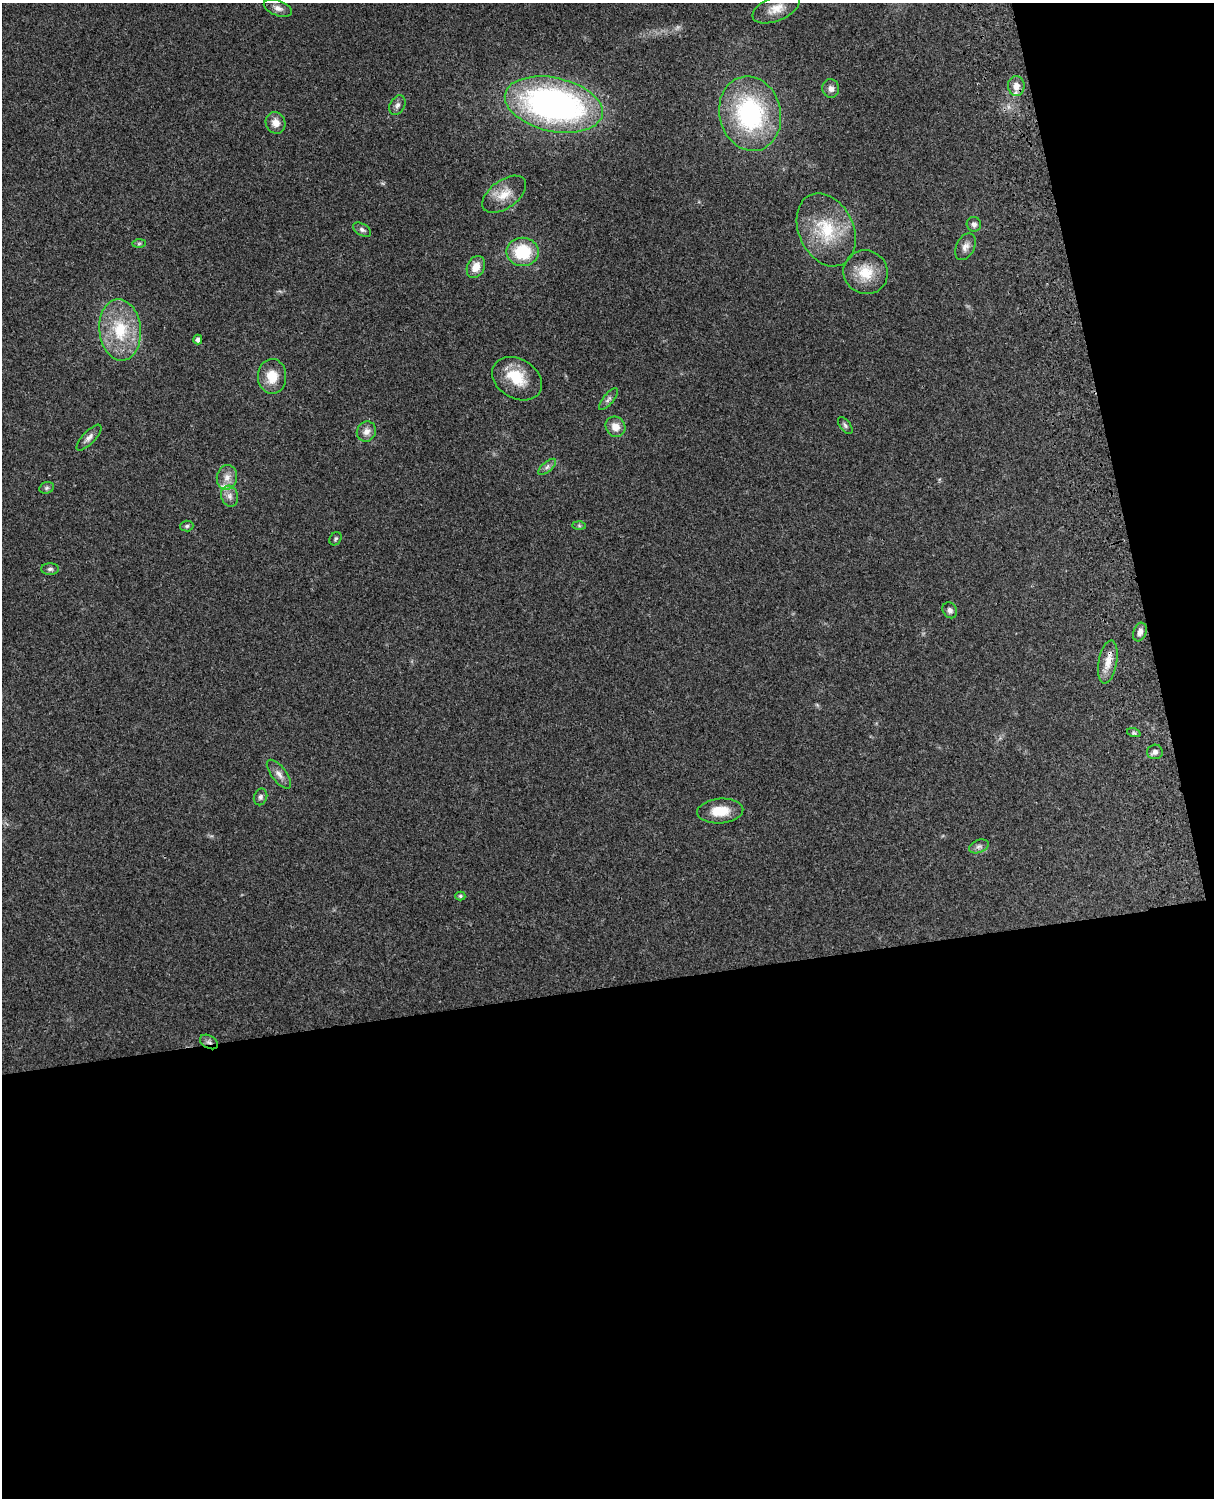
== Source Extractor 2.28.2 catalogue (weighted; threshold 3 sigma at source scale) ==
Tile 12 of 4 x 3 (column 4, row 3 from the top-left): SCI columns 3756-4967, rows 164-1659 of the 5089 x 4927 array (HDU 1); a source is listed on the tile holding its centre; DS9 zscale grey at full resolution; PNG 1216 x 1500 px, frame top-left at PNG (2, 3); each listed source drawn as its Kron ellipse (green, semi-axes under 4 px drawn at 4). Shown black and unused: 39% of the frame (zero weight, under 3 of 4 exposures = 6% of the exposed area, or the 3 px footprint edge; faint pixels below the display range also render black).
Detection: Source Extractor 2.28.2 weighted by HDU 2 'WHT'; one run over the whole footprint, this tile lists its part. Background 0.255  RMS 0.0089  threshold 0.0398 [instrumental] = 3 sigma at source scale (4.5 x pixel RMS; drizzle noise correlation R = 1.50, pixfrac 1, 0.05/0.05 arcsec/px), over >= 5 px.
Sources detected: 48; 1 too faint to see at this stretch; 1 inside a brighter object's white glare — neither listed nor drawn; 1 inside a brighter listed object's ellipse — not listed separately; the other 45 listed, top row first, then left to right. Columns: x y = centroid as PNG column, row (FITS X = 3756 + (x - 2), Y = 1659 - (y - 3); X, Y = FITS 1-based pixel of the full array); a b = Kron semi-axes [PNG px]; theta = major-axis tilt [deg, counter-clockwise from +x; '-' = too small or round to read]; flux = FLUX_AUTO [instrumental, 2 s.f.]
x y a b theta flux
278 8 15 7 -20 5.1
776 9 25 12 23 12
1016 86 10 8 -88 8.5
831 89 9 8 - 4.4
397 105 10 7 62 3.4
554 105 50 27 -13 320
750 114 38 30 -76 130
276 123 11 9 -70 7.7
504 194 25 14 36 15
974 224 7 7 - 2.9
362 230 10 6 -30 2.7
826 230 38 27 -65 47
139 244 7 4 1 1.6
965 247 14 9 63 5.3
523 252 16 14 0 39
476 267 11 8 63 11
866 272 22 21 - 23
120 330 31 21 -85 45
198 339 5 4 - 3
272 376 17 14 -89 16
517 379 26 19 -31 25
608 399 13 5 50 2.9
845 425 10 5 -53 2.1
615 427 10 9 - 8.7
366 431 10 9 - 6
89 438 17 6 46 4.7
547 467 11 5 40 3
227 477 12 10 80 7.3
47 488 7 5 21 1.9
230 496 11 8 -74 4.8
187 526 6 5 - 1.7
579 526 6 4 -2 1.4
336 539 7 5 53 1.6
50 569 9 5 0 2.3
950 610 8 6 -57 2.9
1140 632 9 6 71 4.5
1108 662 22 9 80 11
1134 733 7 4 -18 1.4
1155 752 8 7 - 3.4
279 774 17 7 -52 5.9
260 797 8 6 68 2.5
720 811 23 12 4 18
979 846 10 6 22 3.3
460 896 5 4 - 1.2
209 1042 9 6 -30 3.2
Overlapping masked pixels (flux is a lower limit): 3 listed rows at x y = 1016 86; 1108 662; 209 1042